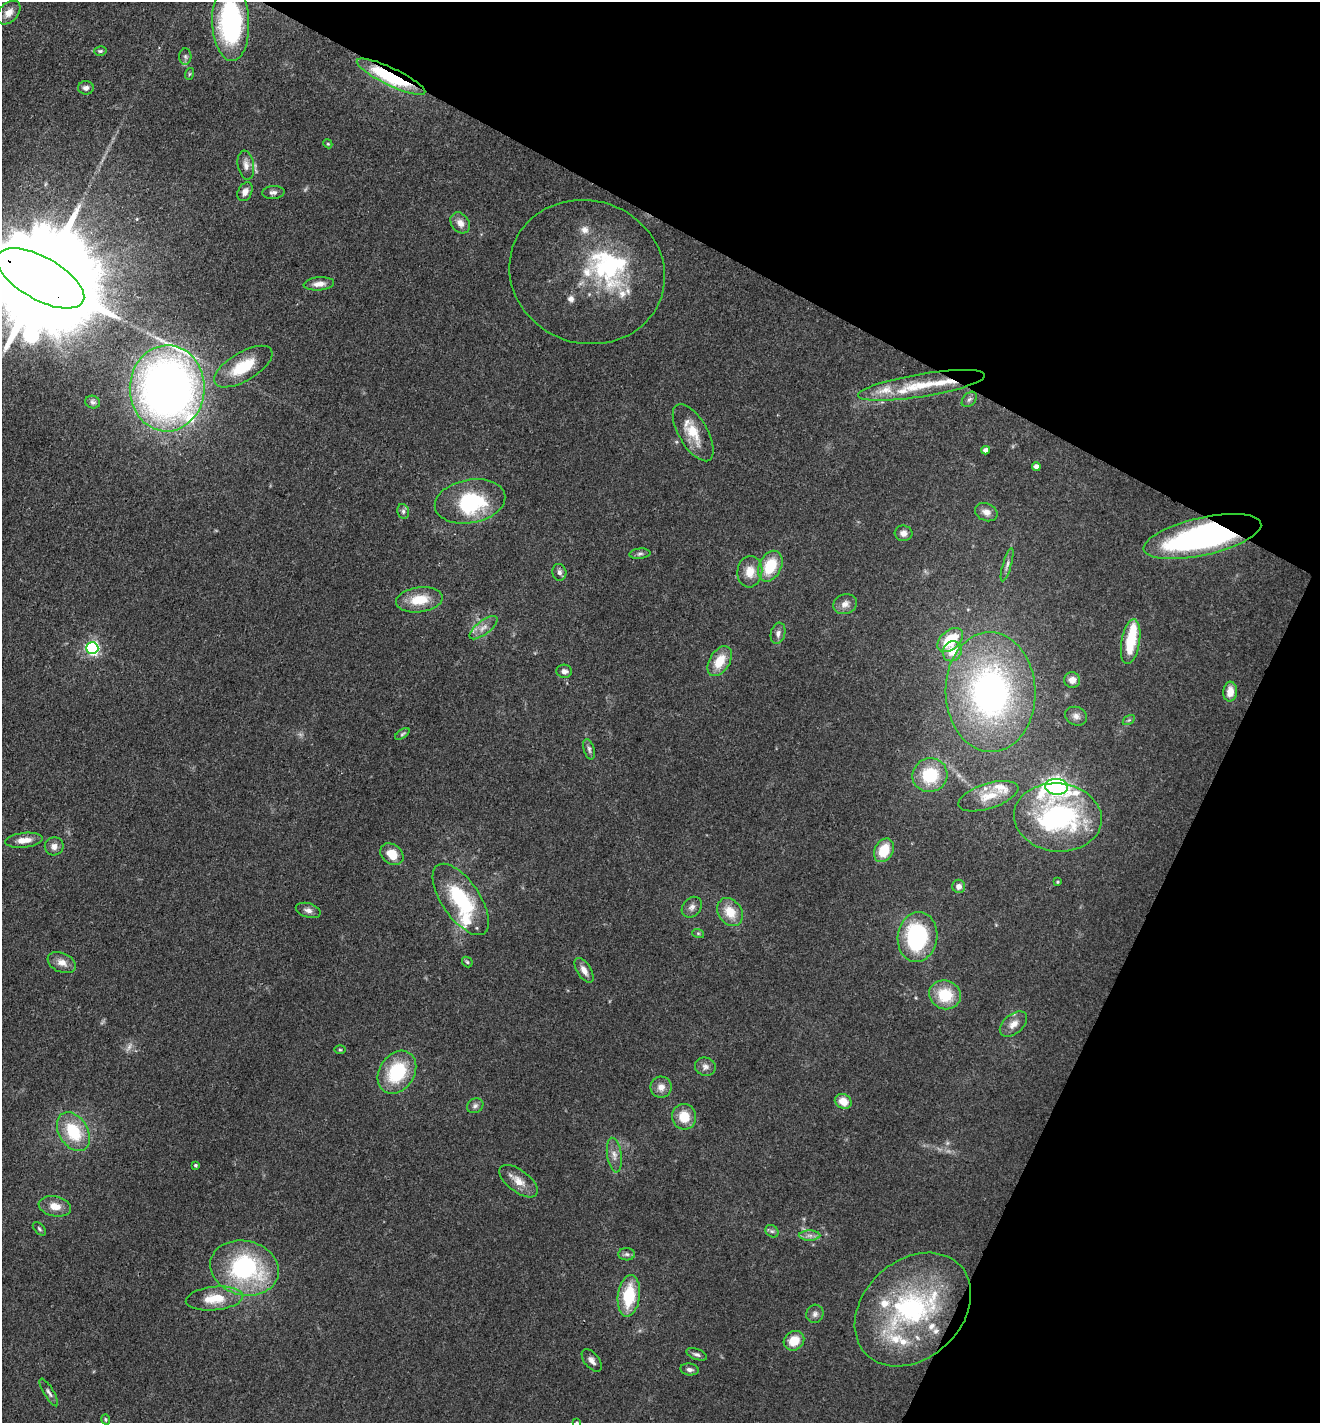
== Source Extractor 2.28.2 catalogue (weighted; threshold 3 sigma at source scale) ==
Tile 8 of 4 x 4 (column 4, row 2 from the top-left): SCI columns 4234-5551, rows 2844-4264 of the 5694 x 5685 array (HDU 1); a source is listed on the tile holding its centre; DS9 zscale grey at full resolution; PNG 1322 x 1425 px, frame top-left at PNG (2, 2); each listed source drawn as its Kron ellipse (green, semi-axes under 4 px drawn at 4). Shown black and unused: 26% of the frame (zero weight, under 3 of 4 exposures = <1% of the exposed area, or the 3 px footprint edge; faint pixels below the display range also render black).
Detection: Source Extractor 2.28.2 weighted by HDU 2 'WHT'; one run over the whole footprint, this tile lists its part. Background 0.083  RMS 0.0063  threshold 0.0283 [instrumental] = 3 sigma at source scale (4.5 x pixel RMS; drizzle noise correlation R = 1.50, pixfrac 1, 0.05/0.05 arcsec/px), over >= 5 px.
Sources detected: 125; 1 too faint to see at this stretch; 5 inside a brighter object's white glare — neither listed nor drawn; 20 inside a brighter listed object's ellipse — not listed separately; the other 99 listed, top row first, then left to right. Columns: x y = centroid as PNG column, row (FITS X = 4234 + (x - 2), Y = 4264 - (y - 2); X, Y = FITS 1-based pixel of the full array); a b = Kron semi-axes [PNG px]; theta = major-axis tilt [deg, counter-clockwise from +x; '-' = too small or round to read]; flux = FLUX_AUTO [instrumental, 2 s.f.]
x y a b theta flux
9 13 14 9 46 5.2
231 22 39 18 -88 110
100 51 6 4 14 1
185 56 8 6 -88 1.6
189 74 6 3 71 0.72
391 77 38 9 -25 62
86 88 8 6 -2 2.4
328 144 5 3 - 0.59
246 165 14 8 -80 4
245 192 10 7 62 3.6
273 192 11 6 3 2.5
460 223 11 9 -52 4.7
587 272 78 71 -19 64
40 278 49 21 -29 31000
319 284 15 6 5 4.5
243 367 33 14 31 22
921 385 64 11 9 30
167 388 43 37 88 480
969 399 9 6 47 1.7
93 402 7 6 - 1.5
693 433 32 14 -59 16
986 450 4 4 - 3.2
1036 467 4 4 - 3.4
470 501 35 21 10 47
403 511 7 5 -76 1.7
986 512 11 8 -23 4.3
903 533 9 7 -5 3.4
1202 536 60 19 13 180
640 554 10 5 5 1.8
1007 565 17 4 74 2.7
770 566 16 11 64 22
559 572 8 7 - 2.4
750 572 16 12 84 8.8
419 600 23 12 8 16
845 604 12 9 19 4.5
483 628 17 7 38 4.7
778 633 11 7 75 3
950 640 15 9 41 22
1131 642 23 9 81 25
92 648 6 6 - 140
952 651 10 9 - 10
720 661 16 10 58 14
564 671 8 6 -6 2.5
1072 680 8 7 - 4.9
990 692 60 45 -88 200
1230 692 10 7 85 7.8
1076 716 11 9 -21 3.6
1129 720 7 4 33 1
402 734 8 4 36 1.1
589 749 10 5 -74 1.9
930 775 17 17 - 29
1057 787 11 8 -3 270
988 796 31 12 18 14
1058 817 44 34 -6 120
24 840 19 7 6 7.3
54 846 9 9 - 3.8
884 850 12 9 62 16
392 854 12 9 -38 10
1058 882 4 3 - 0.64
959 886 6 6 - 3.5
461 899 41 19 -55 48
692 907 11 9 49 3.4
308 910 13 7 -17 3.2
730 912 15 11 -55 12
698 933 6 4 -19 0.85
917 937 25 20 82 67
467 962 6 4 -46 0.94
62 963 15 9 -23 5.3
584 970 14 7 -58 4.7
945 995 16 14 -18 21
1013 1024 16 9 40 5.8
340 1050 5 3 - 0.65
705 1067 10 9 - 3.1
397 1072 23 17 56 37
661 1087 10 10 - 4.8
843 1101 9 7 -29 8.6
475 1106 8 7 - 2.2
684 1117 13 12 - 13
73 1132 21 14 -58 27
614 1155 17 7 -82 4.7
195 1165 3 3 - 1.1
518 1181 22 11 -37 8.2
55 1206 16 10 -11 7.8
39 1229 8 5 -46 1.2
772 1231 7 5 -41 1.4
810 1235 11 5 0 2.8
627 1254 8 6 -2 1.9
245 1268 35 27 -14 85
629 1296 21 11 83 28
215 1299 29 12 6 17
913 1310 65 49 42 110
815 1314 9 8 - 2.7
794 1341 11 9 35 11
697 1354 11 5 -20 1.9
592 1360 13 7 -51 3.2
689 1369 9 6 -8 2.2
49 1392 16 5 -59 2.5
106 1419 5 4 - 0.9
577 1422 3 3 - 0.61
Overlapping masked pixels (flux is a lower limit): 3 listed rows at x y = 391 77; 40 278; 1202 536
Isophote crosses this tile's border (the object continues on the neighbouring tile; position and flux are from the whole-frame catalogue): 3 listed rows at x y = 231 22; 40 278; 577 1422